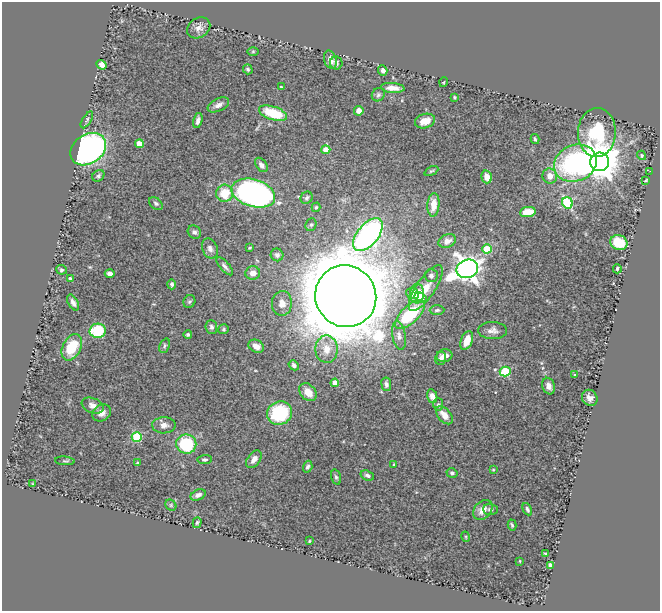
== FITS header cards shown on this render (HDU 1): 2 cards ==
NAXIS1  =                  658
NAXIS2  =                  609

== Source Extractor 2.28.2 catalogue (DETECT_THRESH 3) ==
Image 658 x 609 px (HDU 1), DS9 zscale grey, 1 PNG px = 1 image px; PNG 662 x 613 px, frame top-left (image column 1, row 609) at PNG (2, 2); each listed source drawn as its Kron ellipse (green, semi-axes under 4 px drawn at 4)
Background 0.56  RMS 0.023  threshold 0.0702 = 3 sigma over >= 5 px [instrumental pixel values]
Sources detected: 122; all 122 listed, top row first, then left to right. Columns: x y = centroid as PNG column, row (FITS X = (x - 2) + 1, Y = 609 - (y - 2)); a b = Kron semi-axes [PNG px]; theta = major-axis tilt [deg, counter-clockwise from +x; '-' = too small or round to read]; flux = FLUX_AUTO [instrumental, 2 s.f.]
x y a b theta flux
199 28 12 9 34 9.5
253 51 5 3 - 1.6
330 60 9 6 -73 9.7
336 63 6 6 - 4.3
102 65 5 4 - 7.9
248 69 5 4 - 2.7
383 71 5 4 - 4.5
444 82 5 3 - 1.3
281 87 3 2 - 1.4
393 88 12 5 -4 12
378 95 7 6 - 3.6
454 97 3 3 - 2.2
218 105 11 6 26 8.1
359 111 5 4 - 8.3
273 113 14 6 -18 59
87 120 9 4 58 2.7
198 120 8 4 76 5.7
425 121 10 7 18 16
597 132 24 19 89 140
535 139 5 3 - 2.4
139 144 4 4 - 21
88 149 19 14 35 460
326 150 4 4 - 19
642 155 5 4 - 2.6
600 162 9 9 - 4000
575 163 22 18 22 250
261 165 8 5 -53 7.2
431 171 7 4 26 2.1
650 171 2 2 - 3.5
98 176 6 5 - 3.5
550 176 7 7 - 14
487 177 6 5 - 15
646 180 3 2 - 1.5
225 193 8 8 - 38
253 193 22 13 -17 640
307 198 6 5 - 3.7
156 203 8 5 -40 3.4
567 203 6 5 - 140
433 205 12 6 86 18
316 207 5 4 - 2.1
528 212 8 5 8 26
311 225 6 5 - 3
194 232 7 6 - 4.9
368 235 19 10 50 450
447 241 9 6 22 10
619 243 8 7 - 51
210 248 10 7 -67 6.3
250 248 4 3 - 1.4
487 249 5 4 - 58
277 255 6 6 - 5.5
225 266 11 4 -48 5.1
467 269 11 9 20 1500
617 269 4 3 - 3.4
61 270 5 4 - 2.8
110 273 5 4 - 5.9
253 273 7 6 - 10
431 276 6 6 - 4.2
70 279 3 3 - 4.1
172 284 5 4 - 3.8
426 288 27 9 56 26
417 293 10 7 87 21
413 294 6 5 - 9.8
346 296 31 30 - 14000
421 297 6 4 -31 11
189 301 6 6 - 3.1
73 303 8 5 -61 6.7
282 303 12 10 86 16
437 310 7 5 3 3.3
410 315 19 8 44 87
211 327 7 6 - 4.6
224 329 5 5 - 2.4
493 330 14 8 -2 9.5
98 331 8 7 - 99
188 334 4 4 - 2.7
399 336 14 6 -80 7.9
467 341 10 5 69 22
165 346 7 5 69 3.1
256 346 8 6 -30 14
72 347 14 9 64 53
327 349 14 11 90 21
444 356 8 6 15 9.2
441 358 7 5 76 5.7
294 365 5 4 - 4.5
505 371 5 5 - 94
575 375 4 2 - 1.3
335 383 4 4 - 19
386 384 7 5 -82 5.2
549 386 8 6 -72 8
308 392 10 7 -47 19
432 396 7 5 -78 8.9
590 398 8 7 - 9.1
438 404 6 5 - 2.6
93 406 11 7 -23 9.2
102 413 10 8 31 8.9
280 413 13 11 27 100
444 415 10 6 -50 14
164 425 11 8 1 9.7
137 437 5 5 - 93
186 444 10 9 - 84
254 459 10 6 54 9.9
205 460 7 4 5 3.5
65 461 10 2 -5 2
138 463 4 3 - 2.1
394 465 4 3 - 1.6
308 467 6 4 71 3.8
493 470 4 4 - 1.4
452 473 5 5 - 3.4
367 475 7 5 -20 4.7
336 477 8 5 -74 3.6
33 484 3 2 - 1.2
198 495 8 5 23 6.3
171 505 6 5 - 2.2
490 509 7 5 -3 4.7
527 509 6 4 -63 3.3
483 510 11 8 47 14
197 523 5 4 - 2.2
512 525 5 3 - 2.3
466 537 5 3 - 1.5
309 541 3 2 - 1.4
546 554 4 4 - 2.5
520 561 3 2 - 1.1
550 565 4 3 - 2.9